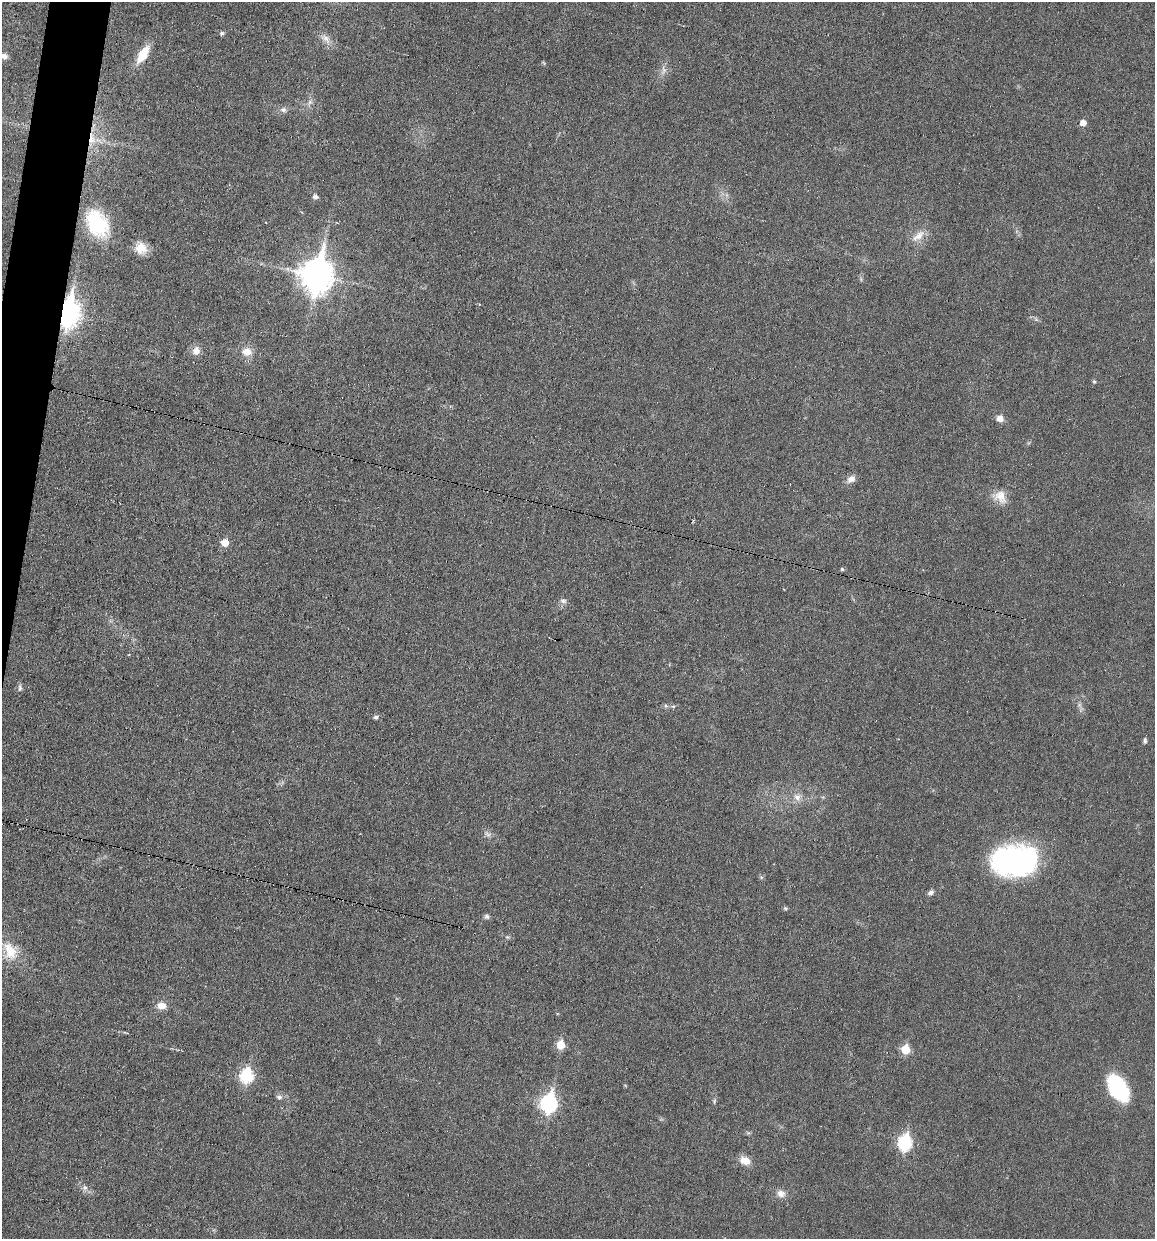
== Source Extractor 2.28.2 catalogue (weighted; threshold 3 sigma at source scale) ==
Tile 11 of 4 x 4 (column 3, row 3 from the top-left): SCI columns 2424-3576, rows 1239-2475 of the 4970 x 4950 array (HDU 1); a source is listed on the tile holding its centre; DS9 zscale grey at full resolution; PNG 1157 x 1241 px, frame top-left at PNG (2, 2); no overlay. Shown black and unused: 2% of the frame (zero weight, under 3 of 6 exposures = <1% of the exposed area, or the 3 px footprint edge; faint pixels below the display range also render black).
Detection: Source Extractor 2.28.2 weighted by HDU 2 'WHT'; one run over the whole footprint, this tile lists its part. Background 0.0336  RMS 0.004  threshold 0.0165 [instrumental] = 3 sigma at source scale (4.09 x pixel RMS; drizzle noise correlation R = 1.36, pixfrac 0.8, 0.05/0.05 arcsec/px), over >= 5 px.
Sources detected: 49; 1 inside a brighter object's white glare — not listed; the other 48 listed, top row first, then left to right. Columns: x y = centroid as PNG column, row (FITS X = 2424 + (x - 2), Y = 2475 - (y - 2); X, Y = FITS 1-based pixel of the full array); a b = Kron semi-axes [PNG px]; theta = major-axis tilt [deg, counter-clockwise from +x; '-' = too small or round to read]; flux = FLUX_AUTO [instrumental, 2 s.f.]
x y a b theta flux
222 33 5 5 - 1
326 39 18 7 -43 2.8
143 54 21 9 58 9.3
4 56 9 7 -10 1.6
663 70 14 6 85 1.9
310 102 7 6 - 1.1
283 110 9 7 -5 1.4
1083 122 6 5 - 3
92 139 17 9 -83 5.4
315 196 5 5 - 1.4
97 223 33 22 -60 24
918 236 23 9 39 4.1
141 248 15 13 -46 5
317 275 13 10 81 640
67 313 11 8 79 300
196 351 10 9 - 2.8
247 352 13 11 -10 4
1094 382 5 5 - 0.48
1000 418 7 7 - 2.7
851 479 12 9 31 2.2
1000 497 20 15 -40 5.1
225 543 6 6 - 5.7
842 569 5 4 - 0.45
563 601 9 6 -10 1.3
996 612 3 2 - 0.65
20 688 9 5 -86 0.97
666 706 6 4 -44 0.64
376 717 6 6 - 0.81
1145 741 7 4 89 0.82
797 797 11 9 -56 2.7
487 834 10 5 -27 1.2
1019 863 43 31 21 66
931 893 9 6 27 1.1
785 908 6 4 -44 0.53
487 916 7 6 - 0.92
10 951 27 17 -65 9.2
161 1006 10 7 -5 3.6
560 1045 6 5 - 9.4
905 1049 6 5 - 12
246 1075 7 6 - 42
1118 1087 29 17 -58 27
279 1097 6 6 - 1.3
714 1101 7 5 83 0.62
549 1103 9 7 79 89
905 1143 9 7 88 50
745 1161 14 10 -23 3.8
85 1188 8 6 -75 1.3
781 1194 10 9 - 2.6
Overlapping masked pixels (flux is a lower limit): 3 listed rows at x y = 92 139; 67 313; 996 612
Isophote crosses this tile's border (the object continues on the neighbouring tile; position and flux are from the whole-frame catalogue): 1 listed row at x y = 4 56